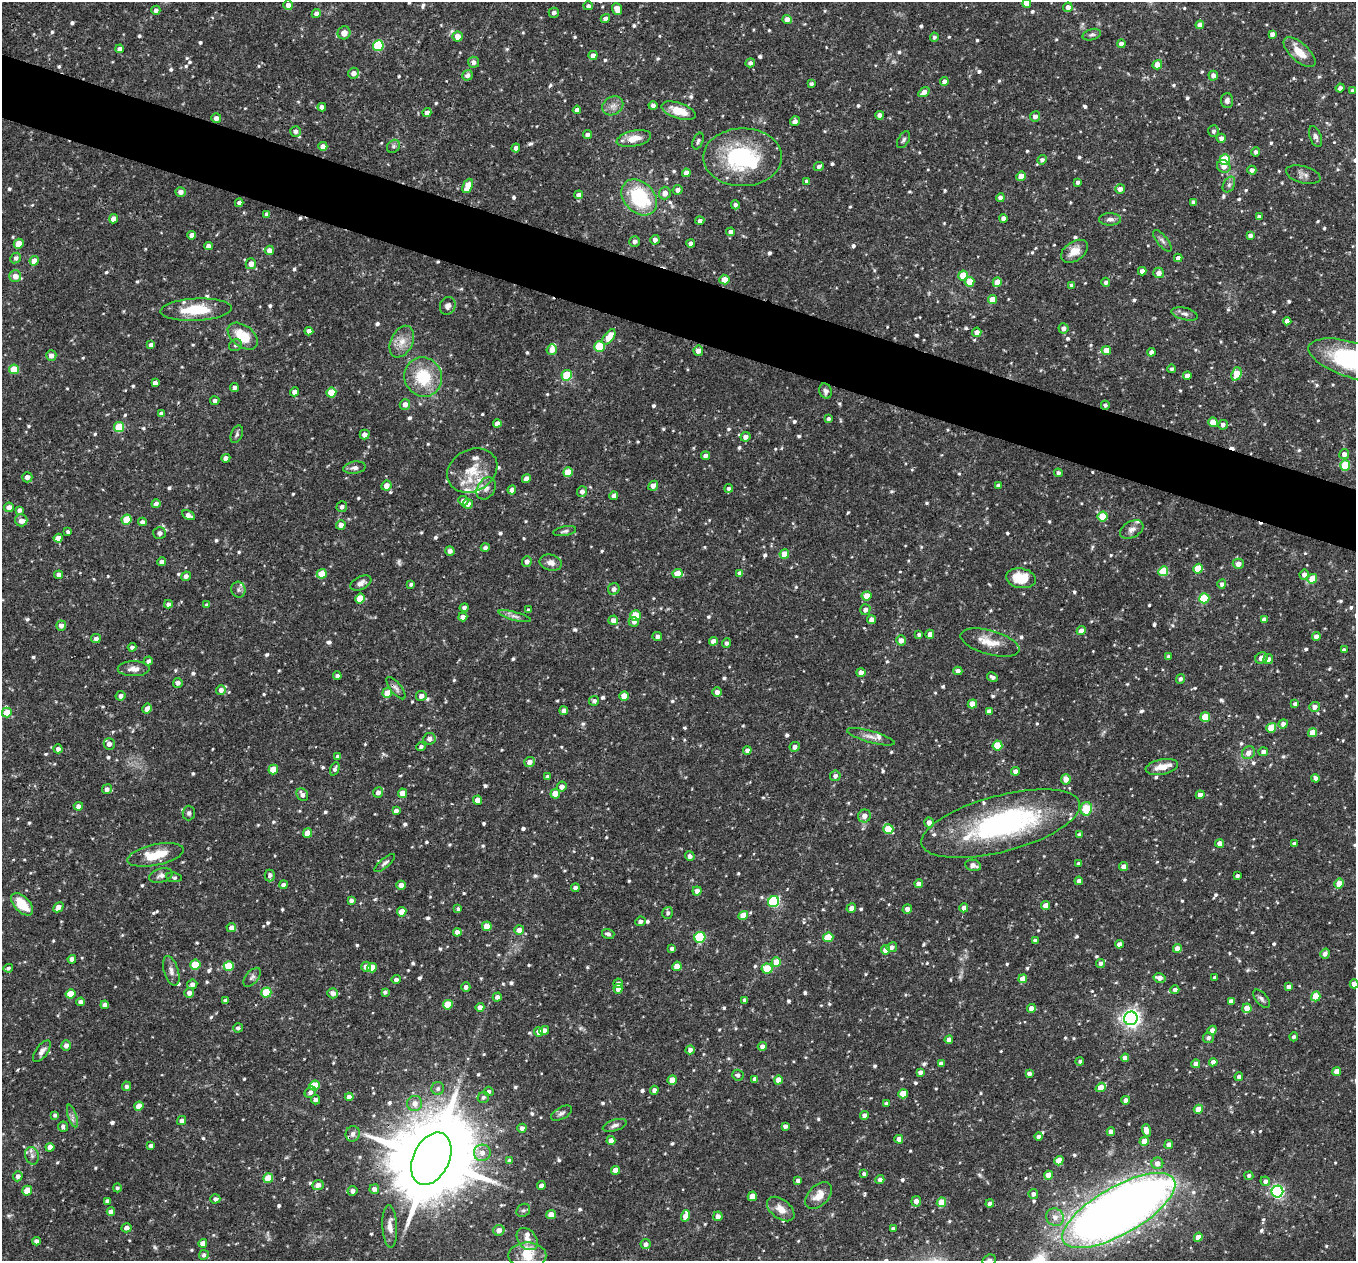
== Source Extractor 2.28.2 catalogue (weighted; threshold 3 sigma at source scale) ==
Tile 11 of 4 x 4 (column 3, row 3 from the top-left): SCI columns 2711-4064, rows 1524-2782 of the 5421 x 5435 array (HDU 1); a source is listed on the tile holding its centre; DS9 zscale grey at full resolution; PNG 1358 x 1263 px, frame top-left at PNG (2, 2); each listed source drawn as its Kron ellipse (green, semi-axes under 4 px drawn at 4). Shown black and unused: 5% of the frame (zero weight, under 2 of 3 exposures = <1% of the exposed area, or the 3 px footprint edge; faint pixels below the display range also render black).
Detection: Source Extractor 2.28.2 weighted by HDU 2 'WHT'; one run over the whole footprint, this tile lists its part. Background 0.0768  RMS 0.0052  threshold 0.0233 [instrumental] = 3 sigma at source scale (4.5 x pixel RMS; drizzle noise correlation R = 1.50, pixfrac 1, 0.05/0.05 arcsec/px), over >= 5 px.
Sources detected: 894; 2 too faint to see at this stretch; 2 inside a brighter object's white glare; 3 cosmic-ray / hot-pixel residue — neither listed nor drawn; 18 inside a brighter listed object's ellipse — not listed separately; of the other 869, all 500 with FLUX_AUTO >= 1.18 (the completeness limit of this list) listed and drawn (369 fainter detections not listed), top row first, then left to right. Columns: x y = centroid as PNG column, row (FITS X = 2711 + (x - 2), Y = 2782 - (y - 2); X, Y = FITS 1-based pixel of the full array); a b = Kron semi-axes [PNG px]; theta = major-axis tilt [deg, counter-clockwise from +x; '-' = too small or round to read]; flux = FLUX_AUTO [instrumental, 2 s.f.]
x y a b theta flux
1027 3 4 4 - 6.8
288 5 5 5 - 2.7
588 6 5 4 - 1.4
1068 7 5 4 - 3.3
617 9 6 5 - 5.2
156 10 4 4 - 1.7
316 13 5 4 - 2.5
554 13 5 5 - 2
605 19 5 4 - 2.8
787 19 4 4 - 3.7
1200 25 4 4 - 3.7
344 33 6 6 - 3.8
1272 34 4 4 - 2.5
1092 35 9 5 16 1.3
458 36 5 5 - 4.8
934 37 4 4 - 1.4
1121 44 4 4 - 2.4
378 46 5 5 - 32
120 49 4 4 - 2.1
1299 52 20 9 -42 8.4
593 55 5 4 - 3.2
473 62 6 5 - 2.4
750 63 5 4 - 1.8
1157 65 5 4 - 4.5
353 73 5 5 - 2.8
467 75 5 5 - 2.1
1213 76 5 4 - 2.7
944 81 4 4 - 2.4
811 84 4 4 - 1.2
1340 88 4 4 - 1.8
1352 91 4 4 - 1.4
924 92 6 4 35 3.5
1227 100 7 6 - 1.9
613 106 11 9 34 3.1
653 106 4 4 - 1.5
322 107 4 4 - 2.7
577 110 4 4 - 2.2
679 111 18 7 -18 9.1
427 113 4 4 - 2.9
880 115 4 4 - 3.1
1035 116 5 5 - 2.3
216 118 5 4 - 2.6
795 121 5 4 - 2.1
296 131 5 5 - 1.9
1214 131 6 5 - 1.5
587 135 4 4 - 1.9
1316 137 11 5 -69 1.8
634 138 17 8 13 7.1
1221 138 4 4 - 2.1
903 140 9 5 59 1.3
698 141 9 5 67 1.3
323 146 4 4 - 3
393 146 7 6 - 1.3
516 148 4 4 - 2.8
1256 152 5 4 - 1.6
743 157 39 29 0 51
1042 160 5 4 - 1.6
1225 160 5 5 - 23
819 166 5 4 - 1.4
1224 166 7 6 - 3.3
1252 170 4 4 - 2.5
686 173 4 4 - 3.2
1303 175 17 8 -14 2.6
1021 176 5 4 - 5.5
807 181 4 4 - 2.2
1078 182 4 3 - 1.4
1229 185 8 5 63 1.5
468 186 7 4 65 9.1
1120 189 5 5 - 2.7
678 190 5 5 - 2.2
181 192 5 5 - 2.9
665 193 6 6 - 3.4
579 195 4 4 - 2.5
639 197 20 15 -46 38
1000 198 4 4 - 2.4
1193 202 4 4 - 2.2
239 203 4 4 - 2
735 205 4 4 - 1.7
267 214 4 4 - 1.6
1259 217 4 4 - 2.4
1003 218 4 4 - 2.7
113 219 5 4 - 3.3
1110 219 11 6 0 2
700 221 4 4 - 1.6
731 232 4 4 - 2.4
191 235 4 4 - 2.5
1250 236 4 4 - 2.3
655 240 5 4 - 2.3
635 241 5 5 - 2.2
1162 241 13 5 -51 1.8
691 243 4 4 - 2.6
19 244 5 4 - 6.3
208 246 4 4 - 2.6
269 250 5 4 - 3.3
1074 251 15 9 35 6.1
16 258 6 5 - 1.7
1178 258 4 4 - 2.2
34 261 5 4 - 4.9
251 264 5 5 - 3.6
1142 271 4 4 - 2.8
1159 273 5 5 - 3.3
963 275 5 4 - 11
15 276 6 6 - 4.4
724 279 5 5 - 6.2
969 282 5 4 - 9.1
997 282 5 4 - 6.8
1106 282 4 4 - 1.6
1072 285 4 3 - 1.3
992 300 5 4 - 7.9
448 306 9 7 65 2.1
196 310 35 11 3 19
1185 314 13 6 -14 2.1
1287 321 4 4 - 2.3
1063 328 5 5 - 2.6
309 331 4 4 - 2.8
977 332 4 4 - 3.4
243 336 17 10 -38 14
609 337 9 5 54 9.8
402 342 17 11 64 6
151 345 4 4 - 2.3
235 345 7 5 35 1.2
599 346 5 5 - 21
552 350 5 5 - 3.7
1106 350 4 4 - 5.5
698 351 5 4 - 3.1
1151 352 4 4 - 1.9
51 355 5 5 - 2.9
1353 360 46 17 -17 68
14 369 5 5 - 11
1172 369 4 3 - 1.2
1236 374 7 5 68 12
567 375 5 5 - 18
1187 376 4 4 - 2.9
423 377 20 18 -64 21
155 383 4 4 - 2.6
234 388 4 4 - 2
825 391 7 6 - 1.9
295 392 4 4 - 3
331 392 5 5 - 14
215 401 4 4 - 1.7
405 404 5 5 - 3
1105 405 4 4 - 1.3
161 413 4 4 - 2.1
828 419 4 4 - 1.3
1213 422 5 4 - 8.7
497 423 4 4 - 2.7
1223 425 5 5 - 1.9
119 427 5 5 - 17
237 434 9 5 68 1.3
365 435 5 4 - 2.9
746 437 5 4 - 2.8
1344 454 5 5 - 2.9
705 456 4 4 - 2.4
226 458 4 4 - 2.4
1345 465 5 5 - 19
355 468 11 6 9 2.1
472 470 26 21 28 15
568 472 5 4 - 14
1058 473 4 4 - 1.4
27 477 5 5 - 2.8
526 479 4 4 - 3.1
386 485 5 5 - 3.8
998 485 4 3 - 1.5
653 486 5 4 - 2.7
486 488 12 8 58 2.9
729 488 4 4 - 1.3
512 490 4 4 - 2.9
582 491 5 5 - 2.3
614 496 4 4 - 2.1
463 501 5 4 - 2.6
156 504 4 4 - 2.1
468 504 5 5 - 2.7
9 507 5 4 - 3.3
342 507 5 5 - 1.7
19 510 4 4 - 2
188 515 7 4 -26 2.9
1103 516 5 5 - 16
127 519 5 5 - 12
21 520 6 6 - 2.7
142 522 4 4 - 2
341 525 5 4 - 2.9
1132 529 12 8 30 2.9
565 531 11 5 10 1.3
68 532 4 3 - 1.4
159 533 6 6 - 1.4
58 538 4 4 - 3.8
485 547 4 4 - 1.5
450 551 4 4 - 2.4
784 554 5 4 - 7.1
527 561 5 5 - 2.5
162 562 4 4 - 2.6
551 563 11 8 -16 3
1238 564 5 5 - 3.5
1198 569 5 4 - 18
1163 571 5 5 - 20
740 573 4 4 - 2.6
322 574 5 4 - 9.3
678 574 5 4 - 8.2
1304 574 5 4 - 2.8
59 575 4 4 - 2.5
186 576 5 4 - 2.1
1021 578 15 10 -10 14
1312 579 5 4 - 11
361 583 11 6 26 2.7
411 584 4 4 - 1.2
1222 584 4 4 - 1.8
614 589 6 5 - 2
238 590 8 7 - 1.4
867 596 5 4 - 6.9
360 598 5 4 - 11
1204 598 5 5 - 26
168 604 4 4 - 2.4
207 605 4 3 - 1.5
464 608 4 4 - 1.5
528 610 4 3 - 1.2
865 610 5 5 - 2.5
515 616 17 4 -15 2.2
635 616 5 5 - 10
463 617 4 4 - 2.8
1264 619 4 4 - 2.5
613 620 5 4 - 2.6
872 620 4 4 - 4.8
634 622 5 5 - 1.7
61 625 5 5 - 2.7
1081 631 4 4 - 3.5
930 634 4 4 - 3.1
919 635 4 3 - 1.5
657 636 5 4 - 1.7
1316 636 4 4 - 2.5
96 639 5 4 - 2
901 640 5 5 - 3.3
713 641 4 4 - 2.7
726 643 4 4 - 1.6
990 643 30 12 -15 8.9
132 647 4 4 - 1.5
1344 650 4 4 - 1.8
1168 656 4 4 - 1.3
1261 658 6 5 - 2.9
1268 659 5 5 - 2.7
148 661 4 4 - 2
134 669 16 7 1 3.6
958 671 4 4 - 2.4
861 672 4 4 - 2.9
337 676 4 3 - 1.6
992 677 6 3 -29 1.7
1180 679 5 4 - 1.6
178 683 5 4 - 1.9
396 688 13 5 -51 1.9
221 690 5 4 - 2.4
717 692 5 4 - 2.7
387 693 5 4 - 7.1
120 696 5 4 - 2
421 696 5 5 - 2.8
624 696 5 4 - 9.1
594 701 5 5 - 1.5
972 704 5 4 - 7.7
1295 704 4 4 - 1.7
1314 707 5 5 - 3.1
147 709 5 4 - 3.1
564 711 4 4 - 2.6
989 711 4 4 - 2.4
7 712 5 4 - 7.6
1205 717 5 5 - 12
1283 724 5 4 - 2.5
1271 728 5 4 - 12
1313 733 4 4 - 9.2
871 737 25 6 -16 3.7
429 739 6 5 - 2.2
109 744 6 5 - 2.8
997 746 5 4 - 17
421 747 4 4 - 1.2
795 747 5 5 - 2.6
58 749 4 4 - 1.9
747 750 4 4 - 2.4
1263 752 5 4 - 2.7
1248 753 7 6 - 3.4
338 757 4 4 - 1.8
529 762 5 5 - 2.6
1162 767 16 7 11 5.6
335 769 7 4 69 1.4
273 770 5 4 - 10
1015 771 4 4 - 2.4
835 776 5 5 - 1.8
547 777 4 3 - 1.7
1315 778 4 4 - 1.9
1066 779 5 4 - 3.9
562 787 5 5 - 2.7
107 789 5 4 - 2.3
378 792 5 5 - 2.5
402 793 5 4 - 5.6
555 794 5 4 - 8.7
302 795 6 5 - 2.5
1200 795 4 4 - 3.1
477 800 4 4 - 5.3
78 806 4 4 - 2.6
1086 809 7 6 - 13
396 811 4 4 - 2.3
189 813 7 6 - 1.3
864 816 6 6 - 3.3
929 822 5 4 - 3.1
1001 824 82 28 15 110
888 829 5 5 - 11
307 833 5 4 - 7.2
1079 835 4 4 - 1.6
1219 843 4 4 - 2.8
1294 844 4 3 - 1.7
155 855 29 10 12 14
690 856 5 4 - 2.1
385 863 13 4 41 1.5
1079 864 4 3 - 1.5
973 865 8 5 -11 3.5
1123 867 4 4 - 2.9
270 875 6 5 - 1.7
161 876 12 7 15 2.3
1237 876 4 4 - 1.5
174 877 8 4 -9 1.3
1079 881 4 4 - 2.5
919 884 4 4 - 3.5
1339 884 5 4 - 7.5
283 885 4 4 - 2.2
401 885 5 4 - 2.9
575 888 4 4 - 2.1
697 891 4 4 - 2.9
351 900 4 4 - 1.8
774 902 6 5 - 42
22 904 13 7 -45 12
1046 905 4 4 - 4.1
58 907 6 4 45 3.2
851 908 5 4 - 2.8
964 908 4 4 - 2.1
458 909 4 4 - 1.2
907 909 5 4 - 2.6
402 912 5 4 - 6.8
668 913 6 5 - 1.3
743 915 5 4 - 9.6
640 921 5 5 - 1.7
487 926 5 4 - 8.2
231 927 4 4 - 2.5
519 930 5 5 - 2.7
457 932 4 4 - 2.8
608 934 6 4 -17 1.6
700 937 5 5 - 40
828 937 5 4 - 13
1035 941 4 3 - 1.7
1119 944 4 4 - 2.6
892 947 5 4 - 2.2
672 948 4 3 - 1.5
1177 948 4 4 - 4.3
886 950 5 4 - 3.5
1325 954 5 4 - 2.1
72 959 4 4 - 3.2
776 962 5 4 - 11
1100 963 4 4 - 1.6
195 964 5 5 - 15
229 966 5 5 - 14
677 966 5 4 - 6.7
366 967 5 5 - 3.1
8 968 4 4 - 1.2
372 968 5 4 - 6.9
767 968 5 5 - 16
171 971 15 7 -73 2.7
252 977 11 6 49 1.7
1159 978 6 4 -13 3.3
1215 978 3 3 - 1.3
396 979 4 4 - 1.8
1023 979 4 4 - 6.1
618 983 5 4 - 1.7
192 984 5 4 - 2.5
1354 984 4 4 - 5.6
466 987 4 4 - 2
1289 987 4 4 - 2.6
618 989 5 4 - 2.8
1175 990 4 4 - 2.4
266 992 5 5 - 19
385 992 4 4 - 1.3
189 993 5 5 - 2.7
333 993 5 5 - 2.8
70 994 5 4 - 9.9
1316 996 5 4 - 15
497 997 4 4 - 2.3
1262 999 11 5 -48 1.5
744 1000 4 3 - 1.3
225 1001 4 4 - 1.5
1231 1001 4 4 - 2.3
80 1002 4 4 - 2.3
105 1005 4 4 - 2.5
448 1005 5 4 - 14
480 1007 4 4 - 2.8
1031 1008 4 4 - 3.2
1247 1008 5 4 - 5.9
1131 1018 7 6 - 240
238 1028 5 4 - 1.4
544 1030 5 4 - 3.2
1212 1030 4 4 - 2.3
539 1032 4 4 - 2.7
1294 1037 4 4 - 1.3
1208 1038 5 5 - 1.9
949 1040 4 4 - 3.9
66 1045 5 5 - 2.7
762 1046 4 4 - 2.4
690 1050 4 4 - 2.4
42 1051 12 6 54 2.5
1125 1058 4 4 - 3
1080 1061 4 4 - 1.2
1213 1062 4 4 - 2.5
941 1064 4 4 - 2.4
1196 1064 4 4 - 3.6
920 1072 4 4 - 2.1
1337 1072 4 4 - 5.8
1029 1074 4 4 - 2
738 1075 6 5 - 1.7
1239 1077 4 4 - 1.6
755 1079 4 4 - 1.9
672 1080 4 4 - 8.3
778 1080 4 4 - 4.5
315 1085 5 5 - 17
126 1086 5 4 - 1.5
1101 1087 5 4 - 6.6
438 1089 6 6 - 1.5
654 1090 4 4 - 2.5
489 1091 5 4 - 1.2
310 1092 6 5 - 2
903 1094 5 4 - 9.7
349 1097 4 4 - 3.5
483 1097 6 5 - 1.4
315 1100 4 4 - 1.7
1126 1100 4 4 - 3.1
415 1103 7 7 - 4
886 1103 4 3 - 1.3
139 1106 4 4 - 6.2
1198 1109 5 4 - 7.1
561 1113 11 6 29 1.6
55 1115 4 4 - 1.4
864 1115 4 4 - 2.7
72 1116 12 3 -73 1.5
182 1120 5 4 - 2.4
615 1125 12 5 17 1.9
785 1126 4 4 - 2.2
63 1127 5 5 - 1.5
522 1128 4 4 - 2.1
1146 1130 6 4 -74 3.7
1111 1132 4 4 - 2.8
353 1134 8 7 - 2.6
1039 1137 4 4 - 1.8
899 1139 4 4 - 3.9
611 1140 4 4 - 3.6
1144 1141 5 4 - 6.7
1169 1144 4 4 - 2.5
151 1146 4 4 - 2.1
50 1147 4 4 - 4.1
482 1153 8 8 - 3.9
32 1156 9 6 -75 2
431 1159 27 18 64 9100
510 1161 4 4 - 2.3
1059 1161 5 4 - 9
1157 1163 6 5 - 3.7
615 1170 4 4 - 4.8
864 1174 4 3 - 1.2
1049 1175 4 4 - 6.4
18 1176 5 4 - 2.5
1249 1176 4 4 - 1.4
268 1178 5 4 - 14
880 1180 4 4 - 2.6
798 1181 4 4 - 2.4
1265 1181 5 4 - 2
318 1185 5 5 - 2.9
541 1185 4 4 - 2.5
117 1188 4 4 - 1.3
374 1189 5 5 - 2.4
27 1191 5 4 - 10
353 1191 5 5 - 2.1
1277 1192 6 5 - 100
1033 1194 5 4 - 1.7
819 1195 16 10 45 6.2
752 1196 5 4 - 7.2
215 1199 5 4 - 1.8
107 1201 4 4 - 2.1
916 1201 5 5 - 2.7
941 1202 5 4 - 12
990 1203 4 4 - 1.9
781 1209 15 9 -38 5.4
523 1210 7 6 - 1.2
1119 1211 63 24 30 800
111 1212 4 4 - 3.2
551 1215 5 4 - 6.4
686 1216 6 4 74 6.6
718 1216 5 4 - 3
1055 1217 9 8 - 3.5
390 1226 21 7 -87 4
126 1228 5 4 - 2.5
893 1229 4 4 - 1.5
499 1230 5 5 - 3.1
1198 1237 5 4 - 5.4
527 1239 12 9 -50 3.9
36 1241 4 4 - 2.2
203 1243 4 4 - 4.2
646 1244 5 5 - 2.4
204 1255 5 4 - 1.5
527 1256 19 13 -1 10
989 1260 7 5 19 1.7
Overlapping masked pixels (flux is a lower limit): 3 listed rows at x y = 1105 405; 353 1134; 431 1159
Isophote crosses this tile's border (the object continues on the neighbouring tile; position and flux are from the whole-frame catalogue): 5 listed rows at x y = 1027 3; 1353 360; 1354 984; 1119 1211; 989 1260